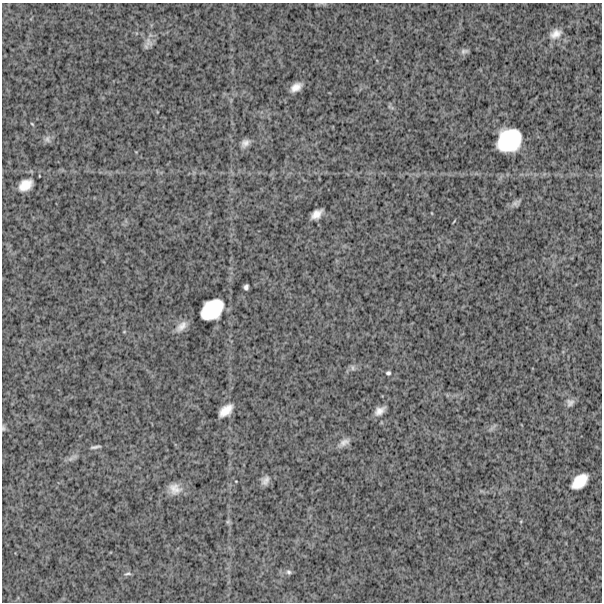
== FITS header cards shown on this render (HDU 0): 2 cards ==
NAXIS1  =                  600
NAXIS2  =                  600

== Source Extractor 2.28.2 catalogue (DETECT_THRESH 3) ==
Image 600 x 600 px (HDU 0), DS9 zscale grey, 1 PNG px = 1 image px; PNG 604 x 604 px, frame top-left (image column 1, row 600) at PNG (2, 3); no overlay
Background 1470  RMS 280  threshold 842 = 3 sigma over >= 5 px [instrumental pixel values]
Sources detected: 32; all 32 listed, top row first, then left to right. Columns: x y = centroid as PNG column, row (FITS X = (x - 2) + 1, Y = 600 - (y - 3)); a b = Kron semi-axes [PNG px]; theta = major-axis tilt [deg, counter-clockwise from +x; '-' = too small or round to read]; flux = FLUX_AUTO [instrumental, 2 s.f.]
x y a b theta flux
555 34 16 11 29 1.8e+05
148 42 14 11 -79 1.2e+05
464 51 10 6 11 5.5e+04
296 87 11 7 34 1.6e+05
389 107 8 4 -38 3.5e+04
32 124 5 3 - 1.8e+04
47 139 10 9 - 7.1e+04
509 140 22 20 37 1.1e+06
245 143 10 7 43 1.0e+05
25 185 15 10 34 2.6e+05
516 203 11 7 24 6.9e+04
317 214 12 7 39 1.7e+05
454 221 6 2 45 1.5e+04
246 287 5 4 - 5.4e+04
212 310 22 16 38 7.5e+05
181 326 18 9 42 1.6e+05
124 332 5 3 - 1.6e+04
353 368 9 6 -63 4.7e+04
388 373 6 5 - 3.5e+04
570 402 10 9 - 8.9e+04
226 410 14 8 40 2.4e+05
380 411 12 7 36 1.4e+05
3 428 8 5 -77 3.8e+04
344 442 16 8 31 1.2e+05
95 447 12 3 8 5.5e+04
71 459 12 5 33 7.7e+04
265 480 12 8 58 1.0e+05
580 481 17 10 43 3.8e+05
175 489 14 12 -24 2.1e+05
228 522 7 5 44 3.1e+04
289 572 7 6 - 4.7e+04
128 573 11 5 13 4.8e+04
At the frame edge (FLAGS 8, measured only in part): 1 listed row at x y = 3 428